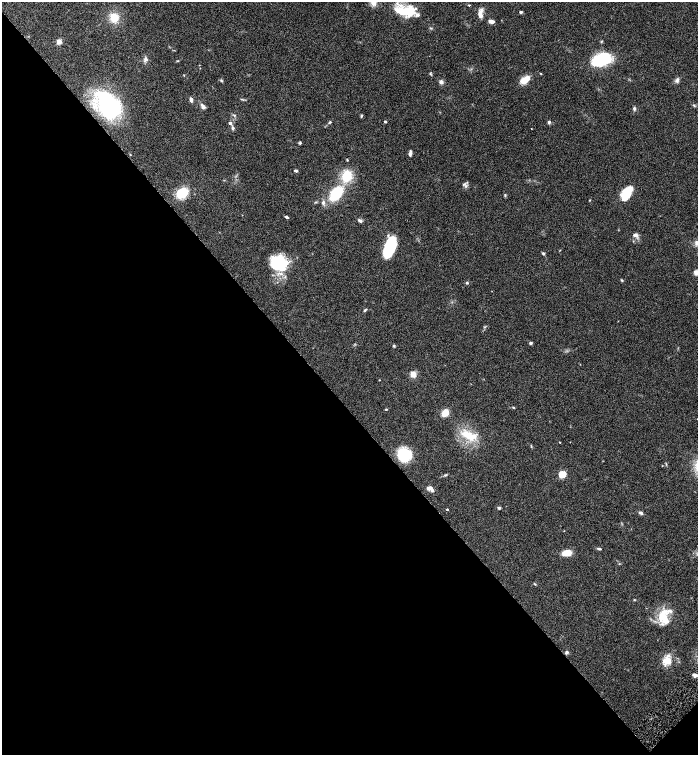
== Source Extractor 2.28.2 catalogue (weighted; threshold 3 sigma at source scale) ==
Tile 14 of 4 x 4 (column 2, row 4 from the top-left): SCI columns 1694-3084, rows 1-1506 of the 6026 x 6028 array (HDU 1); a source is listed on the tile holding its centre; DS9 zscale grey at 2 x 2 block average (1 PNG px = mean of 2 x 2 image px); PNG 700 x 757 px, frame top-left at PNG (2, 2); no overlay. Shown black and unused: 46% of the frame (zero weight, under 4 of 8 exposures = <1% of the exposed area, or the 3 px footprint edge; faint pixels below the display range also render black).
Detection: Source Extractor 2.28.2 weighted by HDU 2 'WHT'; one run over the whole footprint, this tile lists its part. Background 0.0687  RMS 0.0044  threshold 0.0178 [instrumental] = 3 sigma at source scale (4.09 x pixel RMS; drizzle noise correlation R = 1.36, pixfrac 0.8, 0.05/0.05 arcsec/px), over >= 5 px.
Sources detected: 86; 1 inside a brighter object's white glare — not listed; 5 inside a brighter listed object's ellipse — not listed separately; the other 80 listed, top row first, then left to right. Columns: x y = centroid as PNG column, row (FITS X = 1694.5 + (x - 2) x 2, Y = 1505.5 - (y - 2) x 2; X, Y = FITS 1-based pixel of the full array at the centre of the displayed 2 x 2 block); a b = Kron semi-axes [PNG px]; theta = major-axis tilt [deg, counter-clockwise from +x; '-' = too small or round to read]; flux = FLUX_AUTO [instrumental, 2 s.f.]
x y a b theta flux
374 3 7 7 - 4.6
469 5 3 2 - 0.66
404 12 24 14 -7 27
521 12 4 3 - 1.5
480 14 13 5 85 5.5
114 17 6 6 - 19
491 21 6 4 -13 4.5
59 42 3 3 - 21
145 59 6 5 - 2.7
602 60 20 14 17 41
177 61 4 2 - 0.67
430 73 5 3 - 0.88
184 75 3 2 - 0.54
525 80 12 6 37 12
677 80 7 4 69 2.7
221 81 5 3 - 1.1
441 82 5 4 - 3
242 99 6 2 -9 0.98
191 100 4 3 - 4.2
108 105 29 19 -58 110
694 105 5 3 - 1
203 107 8 5 -53 2.8
634 108 5 4 - 1.7
234 115 4 3 - 1.2
361 116 4 3 - 0.96
330 122 5 3 - 1.3
385 122 3 2 - 1.3
549 122 4 3 - 1.9
230 123 3 3 - 2.7
233 128 4 3 - 1.9
300 143 4 4 - 1
410 153 7 3 85 2.5
130 155 3 2 - 0.49
347 160 3 3 - 0.69
296 171 4 3 - 2
347 176 11 9 72 26
464 184 6 3 29 1.4
466 186 6 3 49 1.5
182 193 10 8 31 27
336 193 11 7 50 51
626 193 14 8 61 30
505 195 5 2 - 0.89
590 200 3 2 - 0.52
323 203 6 4 81 2.5
286 217 5 2 - 1.9
360 221 7 3 -24 2.1
635 235 8 5 -17 3.2
390 247 17 8 70 76
543 253 4 3 - 1.4
279 263 20 16 -25 45
696 272 4 4 - 7.4
622 280 4 3 - 0.91
467 283 4 3 - 1.1
365 310 4 3 - 1.2
531 343 4 3 - 1.6
394 346 4 3 - 0.93
413 374 3 3 - 27
379 380 2 2 - 0.43
513 407 3 3 - 0.79
386 409 3 3 - 0.76
445 413 7 5 44 10
469 435 25 10 -19 21
560 442 2 2 - 0.44
531 446 4 2 - 0.76
404 454 10 9 - 45
666 464 3 2 - 0.61
562 474 3 3 - 42
445 475 5 3 - 1.2
429 488 6 4 8 3.8
499 508 4 3 - 1.7
447 509 2 2 - 1.3
641 513 6 3 -33 2.1
599 549 5 3 - 1.3
567 553 6 4 14 16
535 584 4 2 - 0.74
634 600 3 3 - 0.64
663 616 20 13 -85 22
567 652 4 3 - 1.7
667 660 6 4 63 19
695 675 4 3 - 3.4
Overlapping masked pixels (flux is a lower limit): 1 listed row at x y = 108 105
Isophote crosses this tile's border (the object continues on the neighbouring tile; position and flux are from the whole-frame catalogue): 2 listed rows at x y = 374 3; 696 272